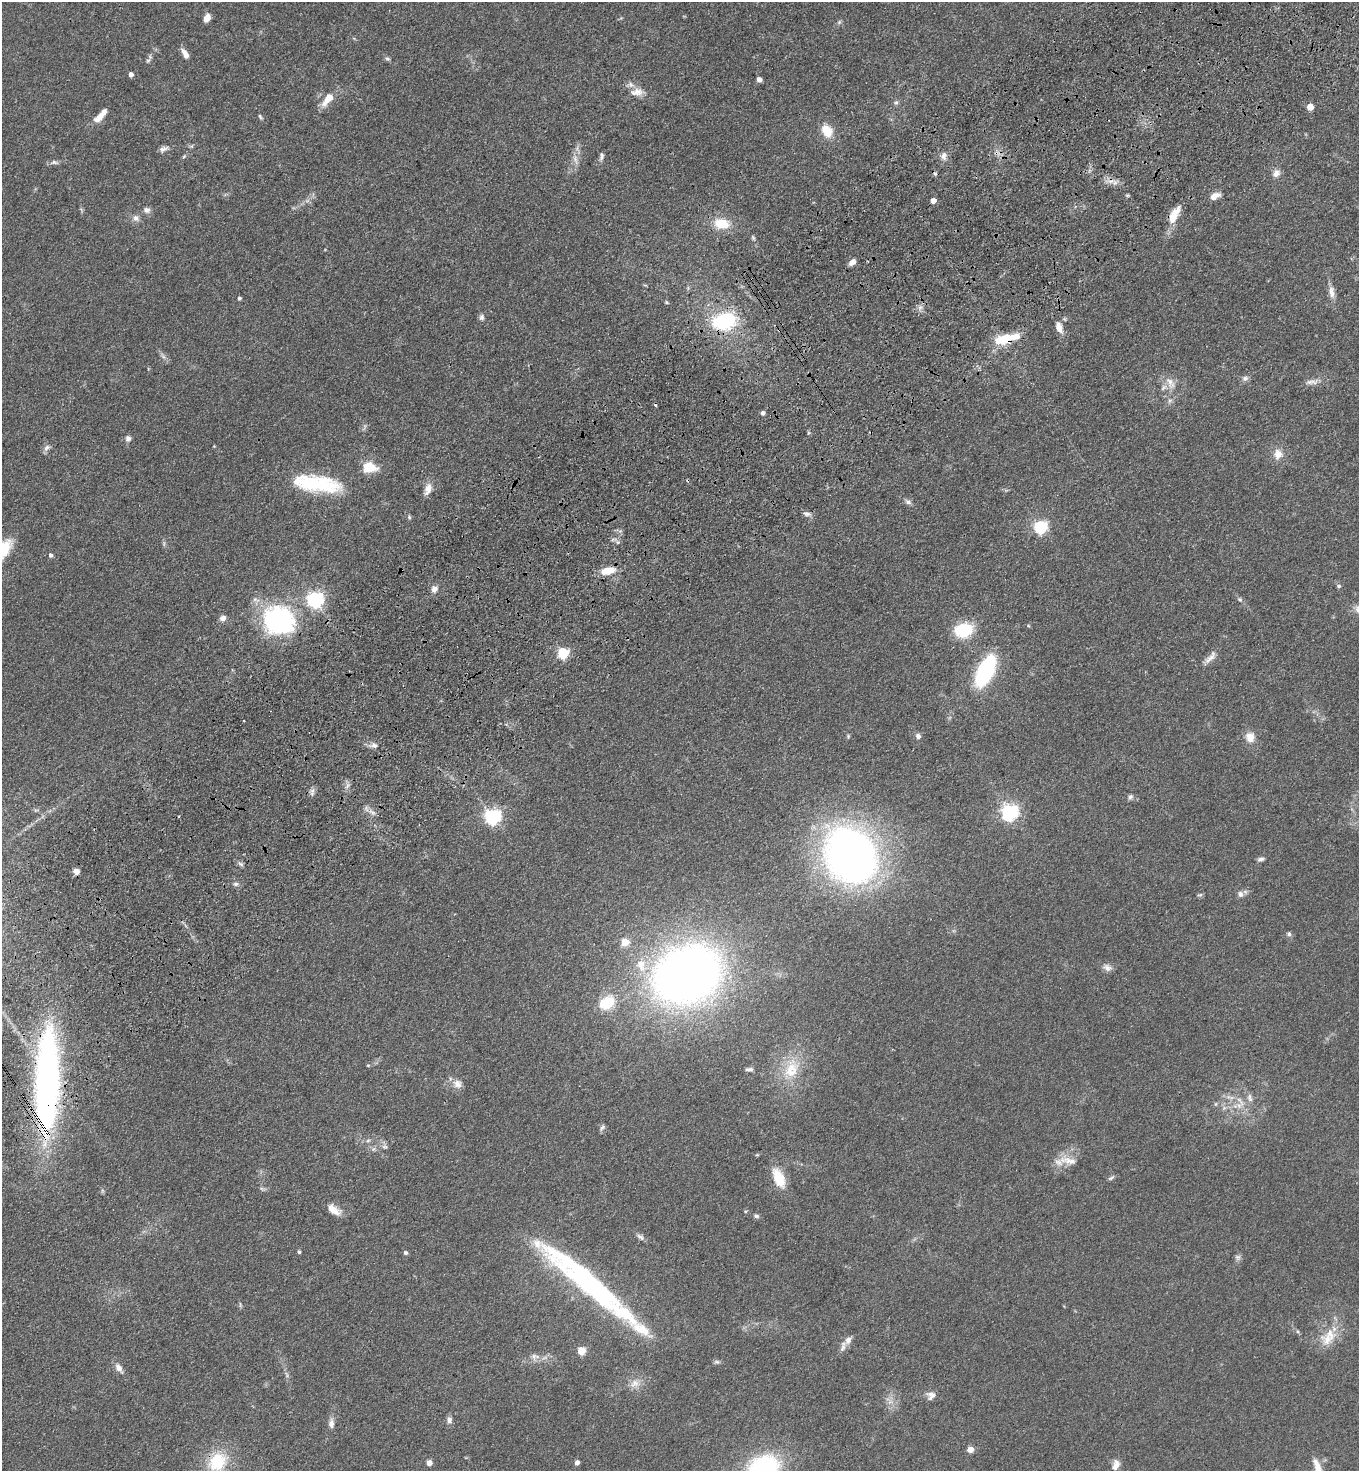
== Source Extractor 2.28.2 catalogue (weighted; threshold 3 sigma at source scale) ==
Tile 10 of 4 x 4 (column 2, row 3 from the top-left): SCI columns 1731-3087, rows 1569-3037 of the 6036 x 6074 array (HDU 1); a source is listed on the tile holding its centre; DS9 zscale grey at full resolution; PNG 1361 x 1473 px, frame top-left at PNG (2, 2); no overlay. Shown black and unused: <1% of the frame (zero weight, under 3 of 4 exposures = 6% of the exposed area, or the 3 px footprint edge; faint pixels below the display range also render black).
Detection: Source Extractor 2.28.2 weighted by HDU 2 'WHT'; one run over the whole footprint, this tile lists its part. Background 0.0845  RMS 0.0065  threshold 0.0292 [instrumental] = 3 sigma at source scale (4.5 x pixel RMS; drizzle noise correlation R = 1.50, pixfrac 1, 0.05/0.05 arcsec/px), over >= 5 px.
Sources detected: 149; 3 too faint to see at this stretch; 1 inside a brighter object's white glare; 5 cosmic-ray / hot-pixel residue — not listed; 6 inside a brighter listed object's ellipse — not listed separately; the other 134 listed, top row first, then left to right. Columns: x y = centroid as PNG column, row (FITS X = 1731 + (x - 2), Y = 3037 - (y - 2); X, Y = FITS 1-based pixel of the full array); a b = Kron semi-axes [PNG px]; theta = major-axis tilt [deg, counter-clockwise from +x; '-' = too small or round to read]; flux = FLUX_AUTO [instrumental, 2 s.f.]
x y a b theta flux
207 18 7 5 67 6.5
839 22 6 5 - 1.1
185 54 12 6 -59 4.6
387 59 8 5 -45 1.3
148 60 8 5 53 1.6
131 74 4 4 - 3.2
759 79 4 4 - 4
637 92 20 12 2 7
328 99 16 7 51 11
896 102 7 5 66 1.4
1310 107 5 4 - 12
260 117 8 4 -58 1.1
98 118 13 8 47 5.9
827 131 13 9 -59 13
191 146 6 5 - 1
163 149 11 6 23 2.7
184 156 5 4 - 0.81
601 156 11 5 81 1.9
943 156 11 8 -89 3.7
575 159 14 6 -82 3.9
54 162 12 6 1 2.2
1276 173 10 8 51 3.9
1215 196 11 7 26 5.5
307 201 7 4 18 1.5
933 201 4 4 - 5
146 210 9 8 - 2.6
136 218 10 9 - 2.9
1173 218 16 10 76 9.4
722 224 18 12 -8 15
753 238 7 4 -63 1.1
852 262 8 5 41 4
1331 292 18 8 -82 4.9
239 298 4 3 - 1.5
666 302 6 4 -32 0.8
920 307 8 6 88 2.4
482 317 8 7 - 1.9
724 321 21 14 13 59
1059 327 15 8 -68 5.7
779 330 3 3 - 1.2
1007 338 29 9 13 23
163 356 11 4 -58 2
1245 378 9 7 14 2.2
1312 382 21 7 7 4.1
1170 383 19 10 -62 7.2
1170 400 7 4 19 1.3
763 413 5 4 - 2.2
128 438 7 6 - 2.5
214 446 4 4 - 0.44
47 448 10 7 48 2.4
1278 454 12 11 - 6.8
369 467 15 11 -7 15
317 484 56 18 -8 48
428 489 16 9 69 5.4
908 502 10 6 -25 2
807 514 11 6 -10 2.3
409 517 6 5 - 0.96
1040 527 6 6 - 120
620 531 5 5 - 1.3
617 542 6 4 -89 1.2
50 555 5 5 - 1.7
608 571 16 8 14 11
1339 586 6 5 - 1.1
434 589 9 8 - 3.5
315 599 6 6 - 220
1240 599 7 5 -43 1.3
223 618 7 6 - 3.4
279 620 39 35 -22 82
963 630 22 16 13 27
563 653 5 5 - 68
1210 658 22 7 48 4.5
985 671 26 12 64 79
848 736 6 4 51 0.83
918 736 7 6 - 2.1
1250 737 11 10 - 7.4
374 745 9 7 1 2.7
347 786 8 4 54 1.7
312 792 10 6 82 2.2
1130 797 8 5 49 1.6
371 812 14 4 -29 2.8
1009 812 6 6 - 230
492 817 6 6 - 200
851 854 48 39 -56 400
1261 859 8 5 14 1.8
241 864 8 5 -36 1.6
76 871 7 6 - 3.4
236 884 7 5 -11 1.6
1240 894 9 7 -76 2.6
1200 895 7 5 8 1.1
1289 934 6 6 - 1.7
625 942 5 5 - 18
641 965 21 14 -71 14
1107 967 13 9 -22 3.4
687 975 50 40 25 620
607 1003 16 12 29 23
368 1065 5 3 - 0.57
749 1069 9 5 4 1.8
791 1069 32 21 73 23
47 1081 122 26 88 230
457 1084 14 11 -37 5
1216 1104 6 4 89 0.87
1239 1105 19 9 7 8.5
602 1127 10 5 52 1.6
368 1141 6 4 2 1.2
384 1147 8 7 - 2
1068 1161 30 11 -12 9
779 1178 23 11 -66 17
1111 1178 10 4 34 1.4
262 1189 8 5 -25 1.3
334 1210 17 8 -34 7.8
756 1216 7 6 - 1.6
640 1237 12 6 -33 2.1
299 1252 5 4 - 0.93
405 1253 5 5 - 1.4
1238 1257 8 7 - 1.8
590 1283 142 18 -40 160
240 1305 8 3 -77 0.94
1327 1339 21 18 -25 12
848 1340 11 7 62 3.7
581 1351 5 5 - 23
535 1356 12 8 -7 3.9
717 1362 8 5 -9 1.4
119 1368 15 8 -56 4.1
287 1375 9 5 -62 1.7
634 1384 14 11 26 5.6
931 1395 11 11 - 3.9
890 1402 7 4 18 1.9
449 1420 8 7 - 2.5
331 1423 13 7 88 3.7
970 1449 5 4 - 9.7
217 1462 29 24 51 29
429 1463 6 6 - 3
577 1463 5 4 - 3.1
1116 1465 13 8 74 4.5
764 1467 29 20 18 83
Overlapping masked pixels (flux is a lower limit): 5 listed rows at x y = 724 321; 779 330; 1007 338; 47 1081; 217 1462
Isophote crosses this tile's border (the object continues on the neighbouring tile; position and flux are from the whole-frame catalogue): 2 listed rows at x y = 217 1462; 764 1467